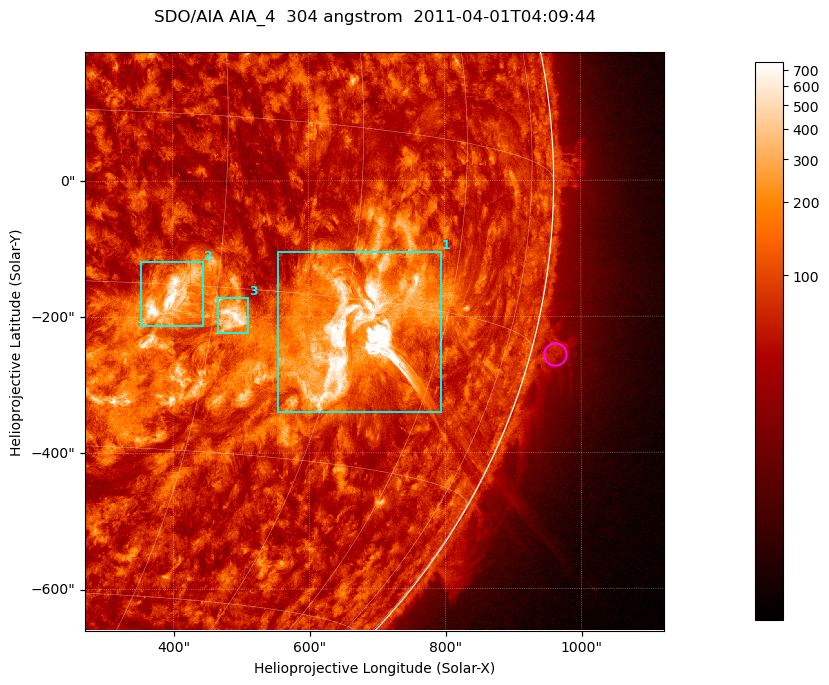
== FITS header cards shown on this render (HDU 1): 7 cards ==
TELESCOP= 'SDO/AIA '           / For AIA: SDO/AIA
INSTRUME= 'AIA_4   '           / For AIA: AIA_ATA1, AIA_ATA2, AIA_ATA3 or AIA_AT
WAVELNTH=                  304 / [angstrom] Wavelength
WAVEUNIT= 'angstrom'           / Wavelength unit: angstrom
DATE-OBS= '2011-04-01T04:09:44.148' / [ISO] Date when observation started; ISO 8
CTYPE1  = 'HPLN-TAN'           / CTYPE1; Typically HPLN
CTYPE2  = 'HPLT-TAN'           / CTYPE2; Typically HPLT

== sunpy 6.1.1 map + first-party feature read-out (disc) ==
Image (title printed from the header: SDO/AIA AIA_4  304 angstrom  2011-04-01T04:09:44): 1418 x 1418 px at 0.6 arcsec/px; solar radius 960 arcsec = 1600 px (partial field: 18% of the solar disc is inside the frame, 73% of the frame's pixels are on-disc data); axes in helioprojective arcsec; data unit not stated in the header (colour bar unlabelled)
Orientation: roll -0.132 deg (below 1 deg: not rotated)
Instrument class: DISC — disc imager (sunpy class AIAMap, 304 A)
Bright regions (active regions / flare kernels): reference = the on-disc median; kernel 11 px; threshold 5 sigma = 172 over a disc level ~72.3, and >= 1.15x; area >= 2010 px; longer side >= 17 px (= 10 arcsec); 3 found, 3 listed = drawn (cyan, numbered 1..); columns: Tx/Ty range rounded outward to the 2 arcsec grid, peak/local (2 s.f.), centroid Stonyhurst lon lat
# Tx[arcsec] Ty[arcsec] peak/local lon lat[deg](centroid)
1 554..794 -340..-104 51 +47 -18
2 352..446 -214..-118 13 +26 -16
3 466..512 -224..-172 11 +32 -18
Off-limb structures (1.02-1.3 R_sun): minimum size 400 px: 6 found; the strongest spans PA ~250..260 deg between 1.02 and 1.08 R_sun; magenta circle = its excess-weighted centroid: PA ~255 deg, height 1.04 R_sun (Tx ~962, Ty ~-256 arcsec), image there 2.4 x the reference